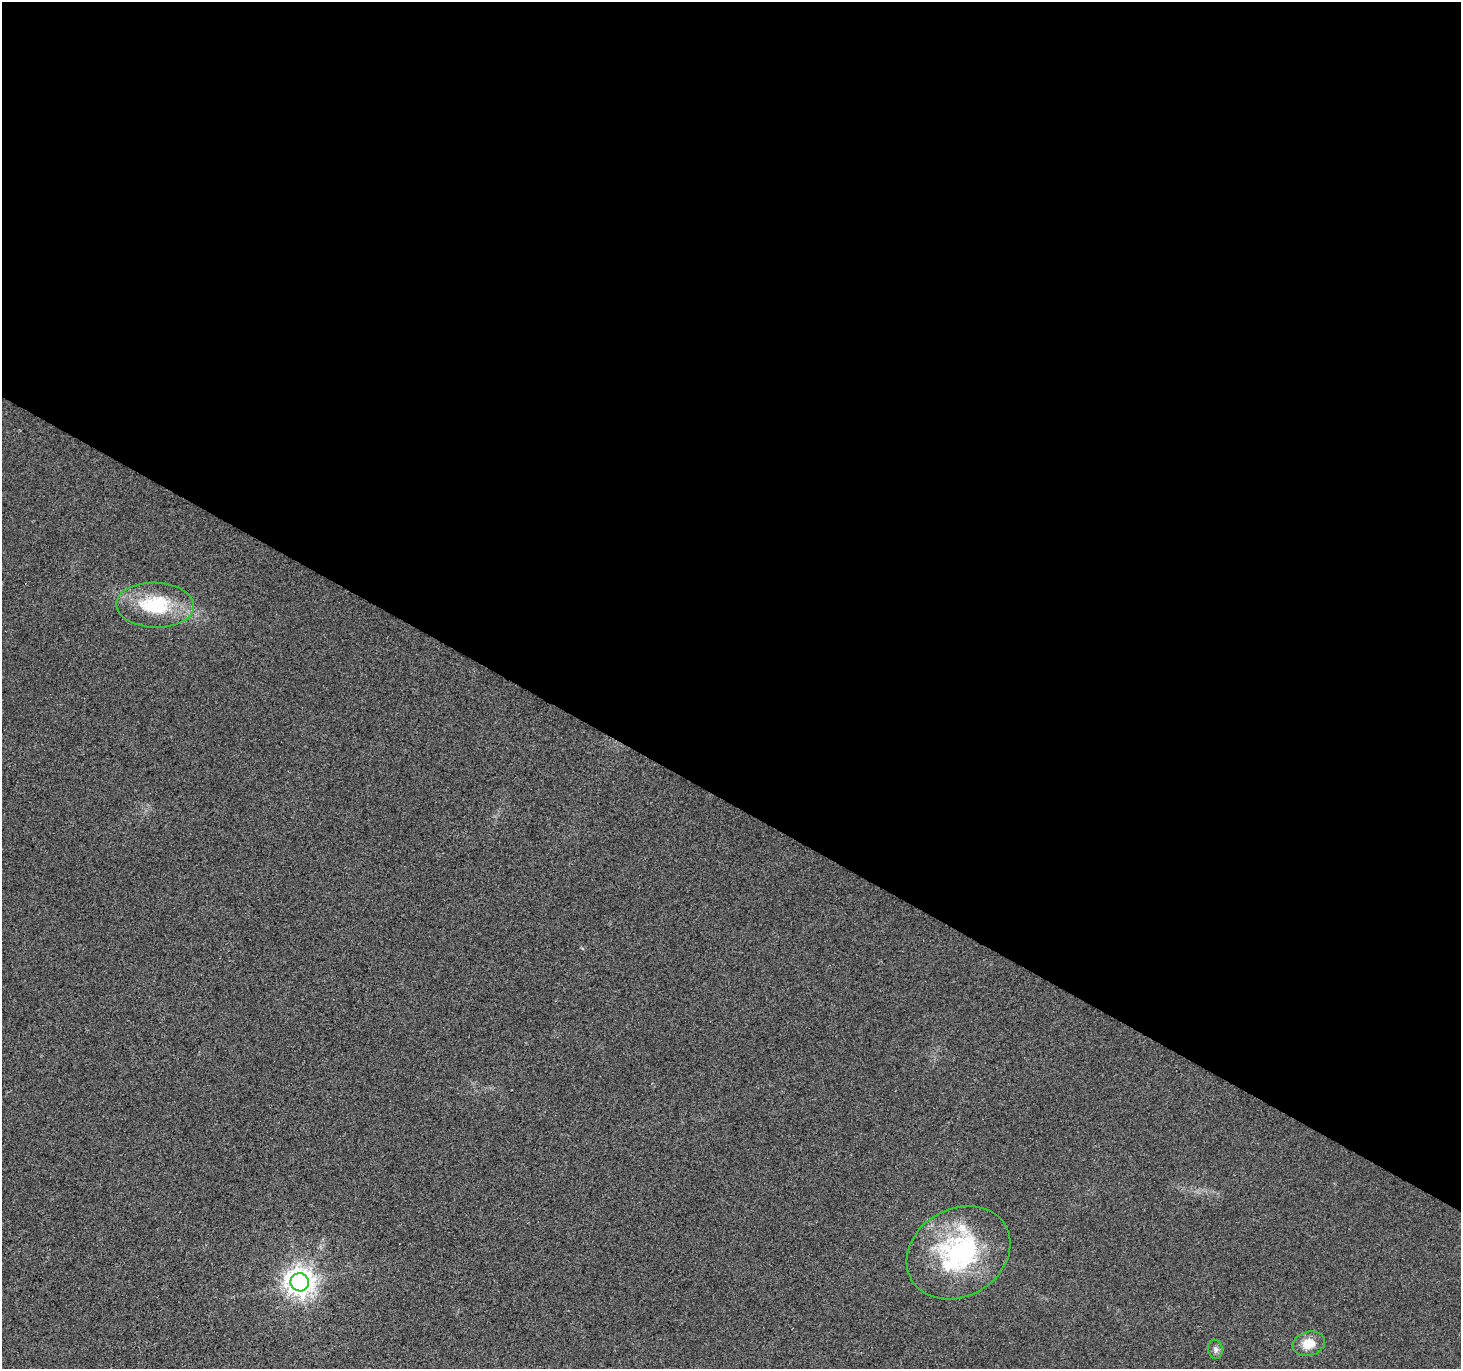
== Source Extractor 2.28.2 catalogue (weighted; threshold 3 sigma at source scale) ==
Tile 3 of 4 x 4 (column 3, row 1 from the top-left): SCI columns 2922-4380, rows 4360-5726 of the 5838 x 5918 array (HDU 1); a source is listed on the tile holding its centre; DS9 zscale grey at full resolution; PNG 1463 x 1371 px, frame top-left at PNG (2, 2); each listed source drawn as its Kron ellipse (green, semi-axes under 4 px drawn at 4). Shown black and unused: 59% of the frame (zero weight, under 2 of 3 exposures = <1% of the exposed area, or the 3 px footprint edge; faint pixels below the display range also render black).
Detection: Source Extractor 2.28.2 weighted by HDU 2 'WHT'; one run over the whole footprint, this tile lists its part. Background 0.023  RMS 0.0079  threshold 0.0354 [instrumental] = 3 sigma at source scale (4.5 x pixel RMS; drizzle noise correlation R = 1.50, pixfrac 1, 0.0396/0.0396 arcsec/px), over >= 5 px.
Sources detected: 5; all 5 listed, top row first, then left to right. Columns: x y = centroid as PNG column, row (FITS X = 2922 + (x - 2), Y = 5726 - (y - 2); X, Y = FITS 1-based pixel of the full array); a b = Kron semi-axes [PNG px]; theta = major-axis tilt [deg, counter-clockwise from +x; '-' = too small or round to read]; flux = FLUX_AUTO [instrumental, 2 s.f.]
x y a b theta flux
155 605 39 22 -2 51
958 1253 54 44 31 120
300 1282 9 9 - 930
1309 1344 16 12 14 13
1215 1349 10 7 -80 2.8